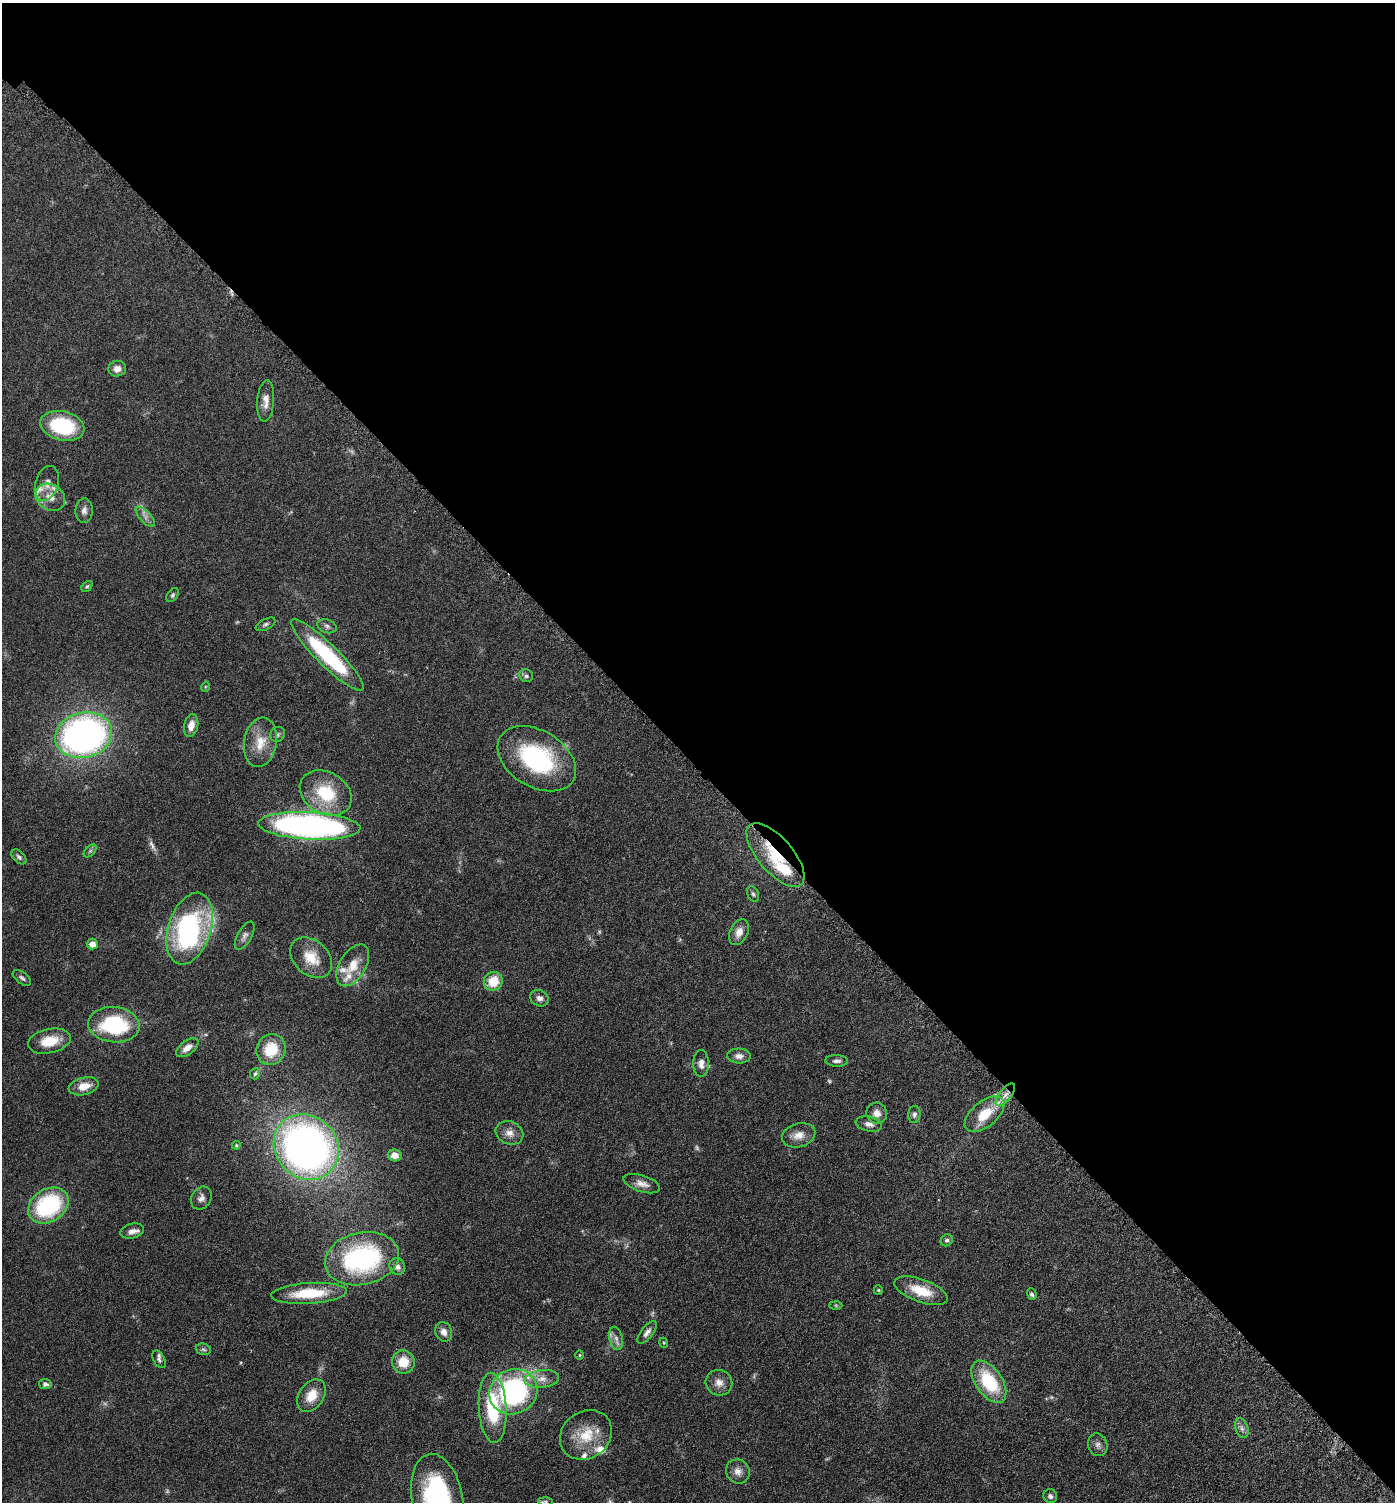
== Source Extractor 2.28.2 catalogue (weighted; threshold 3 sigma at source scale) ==
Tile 3 of 4 x 4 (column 3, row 1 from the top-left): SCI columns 3040-4432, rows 4595-6094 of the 6205 x 6192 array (HDU 1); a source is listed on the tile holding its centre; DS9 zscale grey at full resolution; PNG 1397 x 1504 px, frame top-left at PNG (2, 3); each listed source drawn as its Kron ellipse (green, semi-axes under 4 px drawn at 4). Shown black and unused: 51% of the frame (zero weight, under 3 of 6 exposures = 6% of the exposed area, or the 3 px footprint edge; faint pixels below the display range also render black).
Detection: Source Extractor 2.28.2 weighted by HDU 2 'WHT'; one run over the whole footprint, this tile lists its part. Background 0.0912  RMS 0.0046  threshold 0.0187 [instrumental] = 3 sigma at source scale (4.09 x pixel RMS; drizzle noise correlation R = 1.36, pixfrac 0.8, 0.05/0.05 arcsec/px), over >= 5 px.
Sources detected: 104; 7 too faint to see at this stretch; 1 inside a brighter object's white glare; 1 long thin detection or spike segment (spike, bleed or trail) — neither listed nor drawn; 8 inside a brighter listed object's ellipse — not listed separately; the other 87 listed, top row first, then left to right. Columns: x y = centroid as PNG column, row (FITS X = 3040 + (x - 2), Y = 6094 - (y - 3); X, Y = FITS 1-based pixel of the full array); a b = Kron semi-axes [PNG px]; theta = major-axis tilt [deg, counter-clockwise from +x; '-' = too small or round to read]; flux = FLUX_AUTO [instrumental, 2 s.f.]
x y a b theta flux
117 369 9 8 - 2.8
266 401 20 8 86 3.6
62 426 22 14 -14 29
47 483 18 11 73 3.8
50 497 15 12 -33 4.9
84 510 12 8 85 2
145 517 13 5 -47 1.9
87 586 6 4 48 0.65
172 595 8 5 53 0.79
266 624 11 5 27 1
327 626 10 6 -20 1.3
327 655 50 11 -44 42
526 676 7 6 - 0.97
205 687 5 3 - 0.35
191 725 12 7 77 3.2
278 734 8 7 - 1.1
84 735 28 22 14 170
260 742 25 16 80 8.6
537 759 43 28 -31 47
326 793 27 20 -30 20
309 826 51 13 -3 160
90 851 8 4 45 0.81
775 855 39 17 -49 20
19 857 9 5 -45 1.2
753 894 8 5 -66 0.85
190 929 37 21 72 69
739 932 14 9 64 3.5
245 936 15 7 60 1.8
92 944 5 5 - 3.3
311 958 23 17 -42 9
353 965 23 13 59 7.8
22 978 10 5 -37 1.2
493 981 10 9 - 8.8
540 998 9 8 - 1.9
114 1025 26 17 -6 34
49 1041 22 12 12 9.1
187 1048 13 7 37 3.4
271 1049 16 14 66 13
739 1056 12 7 -3 2.2
837 1061 11 5 -2 1.3
701 1063 13 8 -90 2.5
255 1074 6 5 - 0.74
84 1086 15 8 14 5.4
1005 1095 14 6 51 3.2
877 1113 10 10 - 2.9
914 1114 8 6 83 1.1
984 1114 23 12 39 12
869 1124 13 7 -11 2.3
509 1133 14 11 -22 3.4
799 1135 17 11 17 4.1
236 1145 4 4 - 0.41
306 1147 34 31 -47 220
395 1155 7 6 - 2.5
642 1184 19 8 -18 3
201 1198 12 9 59 2.1
48 1206 22 16 33 42
132 1231 12 7 14 2.3
947 1240 6 5 - 0.84
362 1259 37 26 12 60
397 1267 8 7 - 2
878 1290 5 4 - 0.5
921 1291 28 11 -20 10
309 1293 38 10 4 17
1032 1294 6 4 -68 0.87
836 1305 6 4 -2 0.54
444 1332 10 8 -66 2.5
647 1332 13 6 52 1.7
616 1338 12 6 -77 2.2
664 1343 5 3 - 0.38
203 1349 8 5 -15 0.89
580 1355 4 3 - 0.33
159 1359 9 5 -62 1.1
403 1362 11 11 - 8.1
542 1379 17 8 6 4.5
989 1382 24 13 -56 22
719 1383 13 12 - 3.4
45 1384 6 5 - 1.2
513 1392 24 22 29 69
311 1396 18 12 55 7.1
493 1408 35 14 -87 26
1242 1428 10 6 -69 1.5
586 1435 27 23 37 13
1098 1445 11 9 -74 1.9
738 1471 12 11 - 2.9
1050 1496 7 6 - 1.2
437 1498 45 25 -79 60
546 1501 7 4 -2 0.67
Overlapping masked pixels (flux is a lower limit): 1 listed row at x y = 775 855
Isophote crosses this tile's border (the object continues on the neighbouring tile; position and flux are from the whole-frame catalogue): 1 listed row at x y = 437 1498